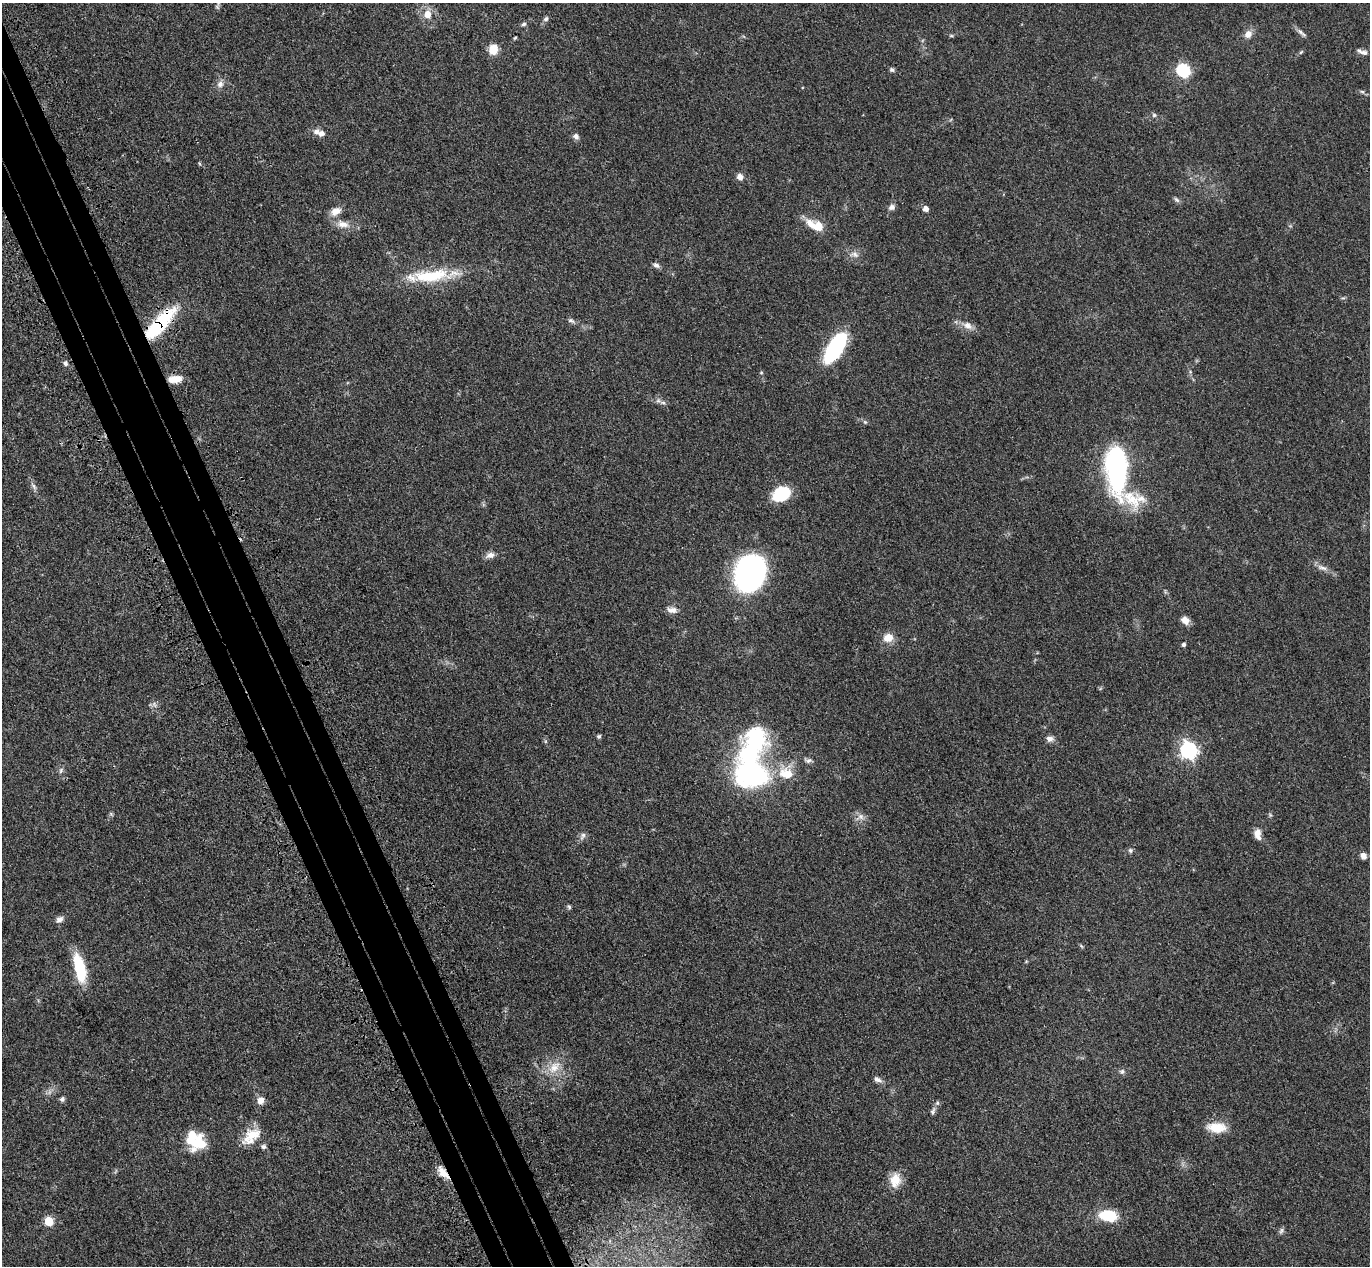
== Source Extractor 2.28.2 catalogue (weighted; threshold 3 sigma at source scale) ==
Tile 11 of 4 x 4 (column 3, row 3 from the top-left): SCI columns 2826-4193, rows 1620-2883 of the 5650 x 5635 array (HDU 1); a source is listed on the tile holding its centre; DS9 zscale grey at full resolution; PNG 1372 x 1268 px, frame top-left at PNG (2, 3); no overlay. Shown black and unused: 5% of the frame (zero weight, under 3 of 4 exposures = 6% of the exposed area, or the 3 px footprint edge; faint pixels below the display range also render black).
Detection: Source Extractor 2.28.2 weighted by HDU 2 'WHT'; one run over the whole footprint, this tile lists its part. Background 0.0388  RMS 0.0049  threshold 0.0222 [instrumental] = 3 sigma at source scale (4.5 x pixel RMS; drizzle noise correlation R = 1.50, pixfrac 1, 0.05/0.05 arcsec/px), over >= 5 px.
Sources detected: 88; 1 too faint to see at this stretch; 2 inside a brighter object's white glare — not listed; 5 inside a brighter listed object's ellipse — not listed separately; the other 80 listed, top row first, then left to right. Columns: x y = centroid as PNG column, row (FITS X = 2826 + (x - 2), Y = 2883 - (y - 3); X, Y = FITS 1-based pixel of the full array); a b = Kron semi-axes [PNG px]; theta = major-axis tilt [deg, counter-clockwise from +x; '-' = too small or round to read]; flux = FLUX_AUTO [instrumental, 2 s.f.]
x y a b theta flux
217 6 11 5 77 1.1
427 14 8 8 - 5.4
546 19 8 6 44 1.2
524 24 7 5 18 0.99
1301 33 15 5 -40 1.7
1248 34 10 8 44 3.4
951 36 6 4 -1 0.59
515 38 4 3 - 0.53
493 49 12 10 74 6.4
1301 52 7 4 45 0.66
1364 53 12 7 -17 2.2
892 70 7 5 -25 0.97
1183 70 7 6 - 56
220 84 10 8 47 2.4
1362 92 6 4 -3 0.8
1154 115 6 6 - 0.89
321 133 8 7 - 2.4
576 136 7 6 - 1.9
740 177 7 7 - 2.8
1176 200 9 5 -41 1.1
892 207 9 7 28 1.8
926 209 5 5 - 2.9
336 211 14 9 31 4.3
343 224 18 9 -13 4.9
819 227 14 11 -29 6.5
854 254 13 8 -5 2.7
656 265 9 6 -28 1.7
431 276 55 16 5 26
571 321 9 6 -26 1.3
160 324 44 14 47 35
968 325 14 9 -30 3.8
835 348 30 12 58 53
65 363 6 5 - 1.2
175 379 14 7 6 6.9
663 403 10 6 -9 1.5
865 422 6 4 -44 0.78
1117 468 48 18 -88 95
34 486 10 5 -55 1.5
782 494 17 12 28 22
1133 499 37 24 -15 18
490 555 12 8 16 2.5
1322 568 16 6 -17 2.7
750 573 29 23 68 150
672 610 13 8 -7 2.8
1185 620 10 7 -45 3.7
888 638 11 9 18 5.7
1184 645 4 4 - 1.2
154 704 8 5 -60 1.3
599 736 6 5 - 0.77
1050 739 10 8 -5 2.2
1188 750 7 7 - 160
808 760 11 6 -1 1.5
61 770 8 6 74 1.3
752 774 39 29 -7 67
111 814 7 4 -45 0.67
860 817 12 8 29 2.7
583 836 11 6 61 1.7
1258 836 12 8 -42 2.7
1130 850 7 6 - 1
1363 856 7 6 - 2.5
569 907 7 4 -63 0.77
59 919 11 7 33 2.1
1081 946 8 3 -46 0.58
80 968 30 10 -77 23
554 1067 21 13 46 8.7
1122 1071 8 7 - 1.3
878 1079 11 6 -27 2
62 1099 7 6 - 1.1
261 1100 8 7 - 3.8
937 1103 6 5 - 1
933 1111 9 6 63 1.4
1217 1127 24 12 -4 9.6
251 1136 26 15 41 9.6
200 1143 21 16 8 14
263 1147 7 5 -5 1.2
443 1173 18 8 -51 5.5
895 1180 19 14 82 7.5
1108 1215 19 12 -8 17
49 1221 5 5 - 22
1281 1231 9 5 54 1.1
Overlapping masked pixels (flux is a lower limit): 2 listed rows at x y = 160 324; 443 1173